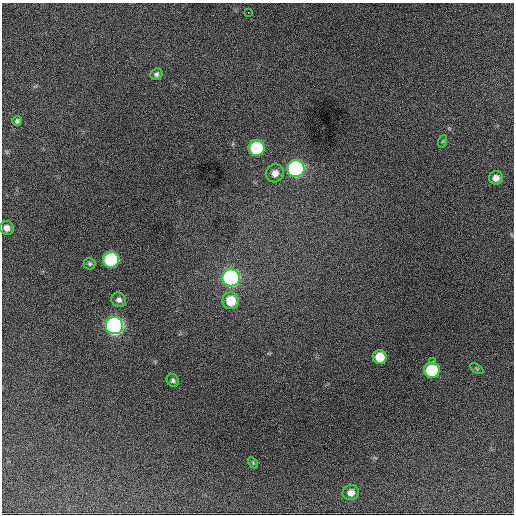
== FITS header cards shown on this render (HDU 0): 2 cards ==
NAXIS1  =                  512 / Axis length
NAXIS2  =                  512 / Axis length

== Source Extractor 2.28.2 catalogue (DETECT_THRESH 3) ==
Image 512 x 512 px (HDU 0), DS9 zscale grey, 1 PNG px = 1 image px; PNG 516 x 516 px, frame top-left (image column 1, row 512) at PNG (2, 3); each listed source drawn as its Kron ellipse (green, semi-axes under 4 px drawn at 4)
Background 1310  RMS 35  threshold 106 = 3 sigma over >= 5 px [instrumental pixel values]
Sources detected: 22; all 22 listed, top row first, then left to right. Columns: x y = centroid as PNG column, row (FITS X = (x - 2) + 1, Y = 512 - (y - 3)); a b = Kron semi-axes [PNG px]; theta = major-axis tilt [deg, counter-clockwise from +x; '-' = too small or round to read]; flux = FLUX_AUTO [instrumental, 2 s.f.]
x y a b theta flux
248 12 3 2 - 2200
156 74 6 5 - 6200
17 121 5 4 - 5100
443 141 6 4 71 3200
256 148 8 8 - 190000
296 169 8 8 - 550000
275 173 9 9 - 18000
496 178 7 6 - 16000
7 228 7 6 - 13000
111 260 8 8 - 260000
90 264 6 6 - 4700
231 278 8 8 - 590000
119 300 7 7 - 9200
231 301 8 8 - 60000
114 326 8 8 - 940000
380 357 7 7 - 53000
432 362 3 3 - 12000
477 369 7 4 -31 3300
432 370 8 7 - 160000
173 380 6 5 - 5500
253 463 6 4 -57 2500
351 493 8 7 - 17000